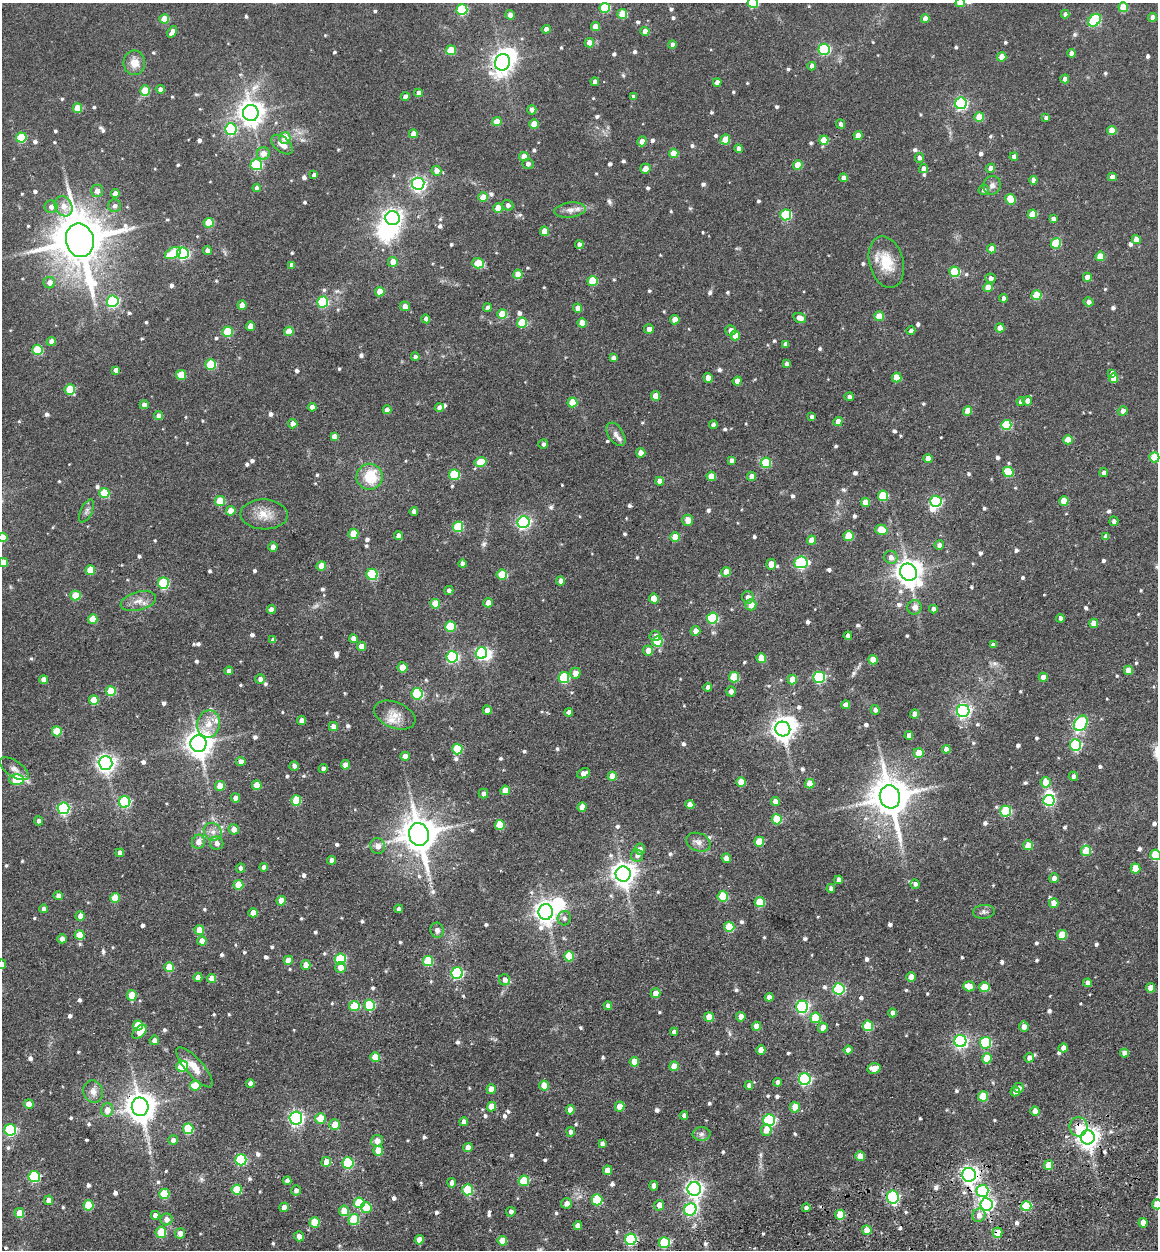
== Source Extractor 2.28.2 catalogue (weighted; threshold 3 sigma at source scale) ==
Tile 6 of 4 x 4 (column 2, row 2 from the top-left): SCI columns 1489-2644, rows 2616-3863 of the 5253 x 5273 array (HDU 1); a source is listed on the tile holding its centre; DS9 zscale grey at full resolution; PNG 1160 x 1252 px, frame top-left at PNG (2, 3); each listed source drawn as its Kron ellipse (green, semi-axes under 4 px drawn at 4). Shown black and unused: <1% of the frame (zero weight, under 3 of 4 exposures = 9% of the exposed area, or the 3 px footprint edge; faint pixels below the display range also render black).
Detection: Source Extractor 2.28.2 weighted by HDU 2 'WHT'; one run over the whole footprint, this tile lists its part. Background 0.0817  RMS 0.0093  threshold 0.0418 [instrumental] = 3 sigma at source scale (4.5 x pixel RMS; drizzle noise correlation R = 1.50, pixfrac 1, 0.05/0.05 arcsec/px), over >= 5 px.
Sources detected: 837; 7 inside a brighter object's white glare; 1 cosmic-ray / hot-pixel residue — neither listed nor drawn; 5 inside a brighter listed object's ellipse — not listed separately; of the other 824, all 500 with FLUX_AUTO >= 3.07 (the completeness limit of this list) listed and drawn (324 fainter detections not listed), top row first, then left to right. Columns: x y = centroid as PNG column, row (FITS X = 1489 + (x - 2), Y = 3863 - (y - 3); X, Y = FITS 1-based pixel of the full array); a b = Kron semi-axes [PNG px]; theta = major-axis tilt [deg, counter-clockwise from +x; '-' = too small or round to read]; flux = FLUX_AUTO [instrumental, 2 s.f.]
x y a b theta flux
753 3 5 5 - 58
960 3 4 4 - 13
1123 7 5 4 - 19
605 8 5 5 - 44
462 10 5 5 - 66
622 14 5 5 - 24
1065 14 4 4 - 3.8
510 15 5 4 - 5.8
1152 17 4 4 - 5.4
164 19 5 4 - 17
925 19 4 4 - 8.1
1094 20 7 5 42 86
595 27 4 4 - 12
546 29 4 4 - 5.3
645 31 4 4 - 7.6
172 32 6 4 56 8.6
589 43 4 4 - 8.6
672 44 4 4 - 4.4
824 49 5 5 - 100
451 50 5 5 - 21
1071 53 4 4 - 4.5
1002 57 4 4 - 12
503 62 8 7 - 530
134 63 12 10 -89 11
812 66 4 4 - 5.1
1065 79 4 4 - 4.8
595 82 4 4 - 5.2
717 82 4 4 - 6.2
160 89 4 4 - 4.3
145 91 5 5 - 26
418 93 4 4 - 6.4
405 97 4 4 - 5.3
634 97 4 4 - 4.5
961 103 6 6 - 150
77 108 5 4 - 19
532 110 5 4 - 4.4
251 113 8 8 - 870
979 117 5 4 - 22
1046 118 4 4 - 3.3
497 122 4 4 - 16
534 124 5 4 - 15
841 124 5 4 - 3.2
231 129 6 5 - 96
1112 130 4 4 - 17
413 134 4 4 - 8.4
858 135 4 4 - 11
21 137 5 5 - 44
285 138 6 5 - 14
725 140 5 5 - 20
824 140 4 4 - 17
642 141 5 4 - 7.4
282 145 12 7 -40 7.3
738 149 4 4 - 4.1
263 153 6 6 - 8.4
674 153 4 4 - 17
524 156 4 4 - 12
1014 157 4 4 - 5.6
919 158 5 4 - 3.7
528 164 5 5 - 3.3
256 165 5 5 - 65
798 165 5 4 - 15
991 168 4 4 - 6.6
645 169 5 5 - 6.9
923 169 5 4 - 4.7
436 171 5 5 - 7.3
314 175 4 4 - 3.4
1112 177 4 4 - 4.8
843 178 4 4 - 5
1033 180 4 4 - 6.4
418 184 6 6 - 260
992 185 9 8 - 4.2
257 188 4 4 - 3.5
984 190 5 5 - 3.3
97 191 6 6 - 5.5
115 194 4 4 - 6.9
483 197 5 4 - 14
1011 199 5 5 - 24
508 205 5 5 - 3.2
63 206 10 8 -60 8.1
114 206 6 6 - 3.2
51 207 6 6 - 5
498 208 4 4 - 15
570 210 16 7 6 6.3
1032 214 5 4 - 16
786 215 5 5 - 68
392 218 7 7 - 410
1053 219 4 4 - 3.5
209 223 5 5 - 26
544 231 5 4 - 12
1136 239 4 4 - 9.1
80 240 17 14 -78 5200
1056 243 5 5 - 38
579 244 4 4 - 4.1
992 249 4 4 - 11
207 251 4 4 - 4.7
173 253 8 5 29 39
183 253 6 5 - 130
1100 256 5 4 - 19
393 262 5 5 - 11
886 262 26 17 -75 25
478 263 6 5 - 21
292 265 4 4 - 4.8
955 272 5 5 - 46
518 274 5 4 - 14
1087 277 4 4 - 8.6
990 278 5 4 - 3.6
592 281 5 5 - 30
49 283 6 5 - 5.9
988 287 5 4 - 12
380 292 4 4 - 13
1036 295 5 5 - 30
1003 298 4 4 - 3.8
113 301 6 5 - 120
323 302 5 5 - 73
1088 302 5 4 - 4.1
242 305 5 4 - 6.8
405 306 5 5 - 5.9
488 308 4 4 - 3.7
578 308 4 4 - 6.1
502 314 5 5 - 26
879 316 5 5 - 20
800 318 6 4 -19 7.2
426 319 4 4 - 5.2
675 320 5 4 - 11
522 323 5 5 - 34
582 323 5 4 - 14
250 326 4 4 - 9.8
1000 328 4 4 - 8.5
649 329 5 5 - 4.7
731 330 5 5 - 5.3
289 331 5 4 - 17
911 331 4 4 - 3.6
228 332 5 5 - 40
735 335 5 5 - 13
51 341 4 4 - 6.1
786 344 4 4 - 3.9
38 350 5 5 - 43
415 357 4 4 - 3.5
613 358 4 4 - 3.8
787 364 4 4 - 3.7
211 365 5 5 - 44
116 370 4 4 - 4.1
1112 373 4 4 - 4.2
181 375 5 5 - 21
708 378 5 4 - 9
897 378 5 4 - 16
1113 378 5 4 - 11
737 381 4 4 - 7.3
70 389 5 5 - 33
656 396 5 4 - 14
849 397 5 4 - 3.2
1021 401 4 4 - 5.1
1027 401 5 4 - 5.3
572 402 5 5 - 24
144 405 4 4 - 6.4
312 407 4 4 - 6.6
439 408 4 4 - 5.6
387 410 4 4 - 6.1
968 411 5 4 - 13
1123 411 5 4 - 5.8
159 416 4 4 - 5.8
812 417 4 4 - 3.2
838 422 4 4 - 8.2
293 424 5 4 - 7.4
713 425 4 4 - 4.3
1006 425 5 5 - 52
616 434 13 7 -57 4.5
334 437 4 4 - 7.4
1068 440 5 4 - 14
543 444 5 5 - 3.1
641 453 4 4 - 8
1154 457 5 5 - 31
928 459 4 4 - 8.3
731 460 4 4 - 3.5
481 462 6 5 - 24
766 463 5 5 - 43
1008 472 5 5 - 33
1104 473 4 4 - 3.4
454 475 5 5 - 46
711 476 4 4 - 12
752 476 4 4 - 8.6
369 477 13 13 - 33
660 481 4 4 - 6.6
104 493 5 5 - 35
883 496 5 5 - 40
220 501 5 5 - 27
936 501 6 5 - 130
1064 501 5 4 - 17
865 502 4 4 - 11
86 511 13 5 63 3.4
231 511 4 4 - 12
414 511 4 4 - 5
264 514 24 15 -2 16
688 520 5 5 - 8.8
1114 521 5 4 - 3.3
524 522 6 6 - 180
458 527 5 5 - 42
881 530 6 5 - 24
353 534 5 5 - 21
398 536 4 4 - 5.7
848 536 5 5 - 26
1106 536 4 4 - 3.9
2 537 5 5 - 15
675 537 5 4 - 15
811 540 5 4 - 10
939 545 5 4 - 3.8
273 547 4 4 - 7.8
891 557 7 6 - 6.2
3 562 4 4 - 9.2
801 562 7 6 - 100
462 564 4 4 - 5.4
771 564 5 5 - 11
321 566 4 4 - 14
90 570 5 4 - 20
726 572 4 4 - 14
908 572 9 8 - 1000
372 574 5 5 - 67
502 574 5 5 - 27
561 581 4 4 - 5.7
163 583 5 5 - 66
449 590 4 4 - 3.5
75 595 5 5 - 25
748 597 6 6 - 5.5
654 598 5 4 - 15
138 601 18 9 14 8.8
488 603 4 4 - 7.8
435 604 5 5 - 21
751 605 5 5 - 11
914 607 7 7 - 6.4
933 609 4 4 - 4.5
271 610 4 4 - 7.1
712 618 5 5 - 65
1060 618 4 4 - 3.5
93 619 5 4 - 16
1094 623 4 4 - 9
450 627 5 5 - 43
695 631 5 5 - 7.1
655 636 6 5 - 3.6
848 636 4 4 - 4.7
353 639 4 4 - 5.6
273 640 4 4 - 3.3
658 642 5 5 - 34
993 645 4 4 - 3.1
361 646 4 4 - 9.1
648 650 5 5 - 9.1
481 653 6 5 - 140
452 657 6 5 - 120
761 658 5 5 - 15
873 660 5 4 - 12
403 667 5 5 - 15
1128 670 5 4 - 9.8
229 671 4 4 - 5.4
575 673 5 5 - 8.6
734 677 5 5 - 32
819 677 5 5 - 110
1043 677 4 4 - 9.4
564 678 5 5 - 61
260 679 5 5 - 4.9
792 679 5 4 - 13
44 680 4 4 - 8.7
708 687 4 4 - 3.8
111 691 5 5 - 30
731 692 5 4 - 4.1
417 694 5 5 - 85
94 700 5 5 - 21
846 705 4 4 - 6.4
487 710 4 4 - 7.6
875 710 5 4 - 4.2
963 711 6 6 - 200
569 712 4 4 - 3.8
915 714 4 4 - 7.4
395 715 21 13 -22 12
301 721 4 4 - 5.5
1081 723 8 6 60 86
209 724 14 11 78 12
333 726 4 4 - 7
783 729 7 7 - 730
57 731 5 5 - 31
909 736 4 4 - 4.2
198 744 8 8 - 1000
1075 745 6 5 - 81
457 749 5 5 - 44
946 749 4 4 - 6.4
919 753 5 5 - 15
405 756 4 4 - 6.6
241 762 4 4 - 7.3
106 763 7 7 - 420
345 765 5 4 - 7.9
294 766 4 4 - 3.8
323 768 4 4 - 3.5
14 769 17 8 -34 5.3
583 773 6 4 27 6.3
612 776 4 4 - 14
1073 776 4 4 - 3.9
16 780 7 5 -1 43
741 782 5 4 - 14
1046 782 5 5 - 15
810 784 5 4 - 17
257 785 5 4 - 18
220 786 5 5 - 15
505 790 5 4 - 13
483 793 5 5 - 3.9
890 797 11 10 - 2800
235 798 4 4 - 5.3
1049 800 6 5 - 98
296 801 5 5 - 33
775 801 4 4 - 8.4
125 802 6 5 - 100
690 805 4 4 - 8.4
582 807 5 4 - 10
63 808 6 6 - 130
1006 811 5 5 - 63
777 819 5 5 - 34
39 821 4 4 - 3.2
500 825 5 5 - 25
234 829 5 5 - 7.6
213 832 9 8 - 5.8
419 834 11 10 - 2300
198 842 7 6 - 7
698 842 12 9 -21 5.9
759 842 5 5 - 22
217 843 6 6 - 5.3
1028 845 5 5 - 12
378 846 8 7 - 6.5
640 849 5 5 - 4.7
1086 851 5 5 - 29
120 853 4 4 - 4.3
637 855 6 6 - 3.5
1155 855 5 5 - 45
726 858 5 4 - 5.5
331 860 4 4 - 4.6
264 867 4 4 - 4.4
241 868 4 4 - 3.9
1135 869 5 5 - 17
623 874 7 7 - 810
1054 878 5 4 - 5.6
839 880 4 4 - 3.7
915 884 4 4 - 3.3
238 885 5 5 - 22
831 888 4 4 - 3.1
58 896 4 4 - 5.8
723 896 5 5 - 36
115 898 5 5 - 19
281 901 5 4 - 11
760 902 5 5 - 29
1054 903 5 4 - 9.6
44 909 4 4 - 3.9
399 909 4 4 - 3.7
546 912 8 7 - 670
984 912 11 7 7 3.3
253 913 4 4 - 8.4
80 916 5 4 - 7.1
564 918 7 6 - 3.1
729 927 5 5 - 35
199 930 5 4 - 14
437 930 7 6 - 3.9
80 935 5 5 - 18
1062 935 5 5 - 26
62 939 4 4 - 5.3
202 941 4 4 - 11
569 956 5 5 - 28
340 959 5 5 - 64
288 960 4 4 - 10
428 961 5 5 - 38
2 964 4 4 - 4.8
306 965 5 5 - 9.9
169 967 5 5 - 23
340 968 5 5 - 7.2
457 973 6 5 - 110
198 977 4 4 - 7.2
911 977 5 4 - 11
212 978 5 4 - 12
505 980 5 5 - 4.6
1088 983 4 4 - 5.4
969 986 6 5 - 12
984 987 5 5 - 26
1150 988 4 4 - 9.6
839 989 5 5 - 96
655 993 5 5 - 9
132 995 5 5 - 18
769 997 4 4 - 5.4
370 1005 5 5 - 55
354 1006 5 5 - 31
608 1006 4 4 - 3.5
802 1007 6 6 - 150
892 1013 4 4 - 6.6
709 1017 5 5 - 18
741 1017 4 4 - 8.6
815 1018 5 5 - 34
138 1025 5 5 - 25
756 1026 4 4 - 9.8
868 1026 5 5 - 43
1024 1027 5 5 - 6.8
823 1028 5 4 - 6.3
139 1032 8 5 41 12
674 1032 4 4 - 3.4
154 1040 5 4 - 5.5
960 1041 6 6 - 200
985 1043 5 5 - 75
1063 1048 5 4 - 4.3
761 1050 4 4 - 9.2
848 1050 4 4 - 6
1124 1053 4 4 - 7.2
375 1057 5 5 - 15
987 1058 5 5 - 21
1029 1058 5 4 - 4.9
634 1062 5 4 - 15
182 1066 5 5 - 47
674 1066 5 4 - 15
194 1067 25 8 -49 13
874 1068 6 5 - 10
805 1079 6 6 - 130
778 1082 4 4 - 3.5
250 1083 4 4 - 4.5
195 1085 5 5 - 18
749 1085 4 4 - 3.7
544 1086 5 5 - 15
1019 1088 5 5 - 3.8
491 1089 5 4 - 11
93 1092 11 9 -75 7.2
1015 1092 5 4 - 4.2
983 1096 5 5 - 29
29 1104 5 5 - 7.6
491 1106 5 4 - 13
620 1106 5 4 - 13
140 1107 9 8 - 1400
795 1107 5 5 - 13
107 1110 7 6 - 8.9
570 1110 5 4 - 9.8
1035 1111 4 4 - 7.8
684 1115 4 4 - 4.1
296 1118 6 6 - 240
320 1119 5 5 - 24
769 1120 6 6 - 130
464 1122 4 4 - 5.5
335 1125 5 5 - 14
1078 1127 9 9 - 17
188 1129 5 5 - 43
10 1130 6 5 - 110
766 1130 6 5 - 8.7
571 1132 5 4 - 3.9
701 1134 9 7 1 3.2
1088 1137 7 7 - 650
173 1140 5 5 - 5.7
377 1141 6 6 - 8.2
602 1143 4 4 - 3.2
468 1148 5 4 - 8.5
378 1151 5 5 - 18
860 1156 5 5 - 12
241 1160 5 5 - 80
326 1162 5 5 - 10
348 1163 5 5 - 78
1048 1165 5 4 - 16
607 1170 4 4 - 10
969 1175 7 6 - 390
34 1176 5 5 - 91
287 1181 4 4 - 3.5
524 1181 5 5 - 40
452 1183 4 4 - 4.9
654 1186 4 4 - 6.3
694 1189 7 6 - 360
237 1190 5 5 - 34
296 1190 5 5 - 4.2
468 1190 5 5 - 49
982 1191 6 6 - 87
164 1194 5 5 - 34
893 1197 7 6 - 130
49 1200 5 4 - 7.6
597 1200 5 5 - 52
359 1203 5 5 - 38
566 1203 5 5 - 4.9
986 1204 6 6 - 230
1157 1204 5 5 - 26
88 1205 5 5 - 28
659 1205 5 5 - 7
1026 1206 5 5 - 38
284 1207 5 4 - 7.2
366 1208 5 5 - 29
806 1208 4 4 - 4
690 1209 6 6 - 120
344 1211 5 5 - 17
511 1212 5 4 - 3.3
19 1213 5 5 - 19
155 1215 4 4 - 5.5
840 1215 5 5 - 26
979 1215 7 6 - 7.1
166 1219 6 6 - 6.3
354 1220 5 5 - 40
315 1222 5 5 - 29
1143 1223 4 4 - 9.2
578 1225 4 4 - 4.8
867 1230 5 5 - 11
161 1232 5 5 - 26
180 1233 5 5 - 6
997 1233 5 5 - 13
299 1236 5 5 - 6.3
631 1239 6 5 - 120
419 1240 4 4 - 8.1
502 1241 5 4 - 13
664 1243 5 5 - 46
Overlapping masked pixels (flux is a lower limit): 8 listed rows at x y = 503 62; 140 1107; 1078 1127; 1088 1137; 969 1175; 840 1215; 997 1233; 631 1239
Isophote crosses this tile's border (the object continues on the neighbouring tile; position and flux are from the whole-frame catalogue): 8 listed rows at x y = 753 3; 960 3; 1154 457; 2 537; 3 562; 1155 855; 2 964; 1157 1204